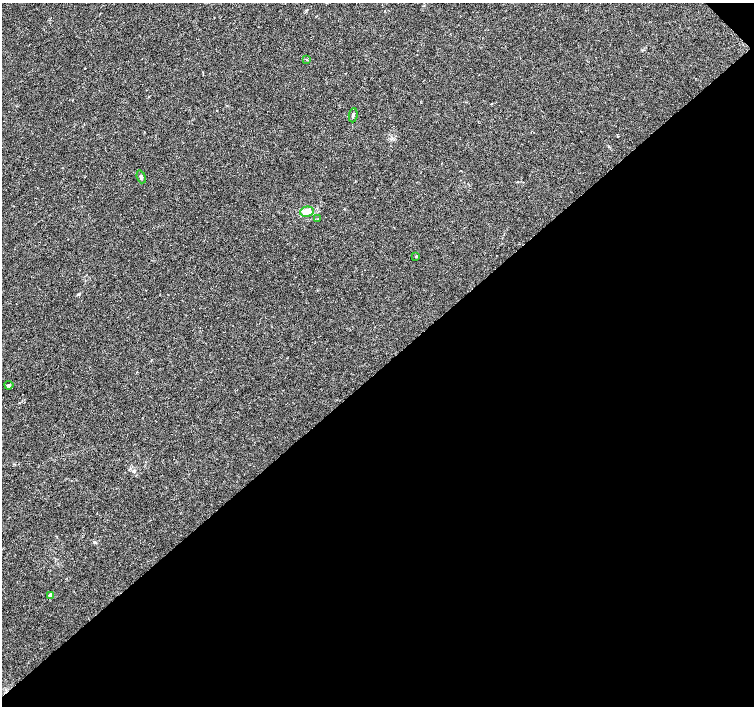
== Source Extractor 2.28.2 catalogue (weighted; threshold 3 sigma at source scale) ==
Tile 12 of 4 x 4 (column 4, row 3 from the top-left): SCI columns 4513-6016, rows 1558-2964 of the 6022 x 5995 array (HDU 1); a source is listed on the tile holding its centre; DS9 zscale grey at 2 x 2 block average (1 PNG px = mean of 2 x 2 image px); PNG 756 x 708 px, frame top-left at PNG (2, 3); each listed source drawn as its Kron ellipse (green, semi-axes under 4 px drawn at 4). Shown black and unused: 48% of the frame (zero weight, under 3 of 4 exposures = <1% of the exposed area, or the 3 px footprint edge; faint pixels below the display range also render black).
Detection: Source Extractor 2.28.2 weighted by HDU 2 'WHT'; one run over the whole footprint, this tile lists its part. Background 0.00756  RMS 0.0021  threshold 0.00959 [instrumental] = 3 sigma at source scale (4.5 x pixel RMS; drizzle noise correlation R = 1.50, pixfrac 1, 0.0396/0.0396 arcsec/px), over >= 5 px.
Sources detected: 8; all 8 listed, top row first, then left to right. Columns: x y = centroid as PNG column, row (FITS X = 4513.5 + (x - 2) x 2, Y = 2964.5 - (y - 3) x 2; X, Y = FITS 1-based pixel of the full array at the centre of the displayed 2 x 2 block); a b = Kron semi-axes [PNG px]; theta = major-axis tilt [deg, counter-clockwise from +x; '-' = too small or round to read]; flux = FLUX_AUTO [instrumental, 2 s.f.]
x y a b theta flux
306 59 3 2 - 0.3
353 115 7 3 83 0.8
141 177 6 3 -71 0.88
307 212 7 5 12 4.6
318 219 3 2 - 0.27
416 256 3 2 - 0.36
9 385 4 3 - 0.7
50 595 2 2 - 2.9